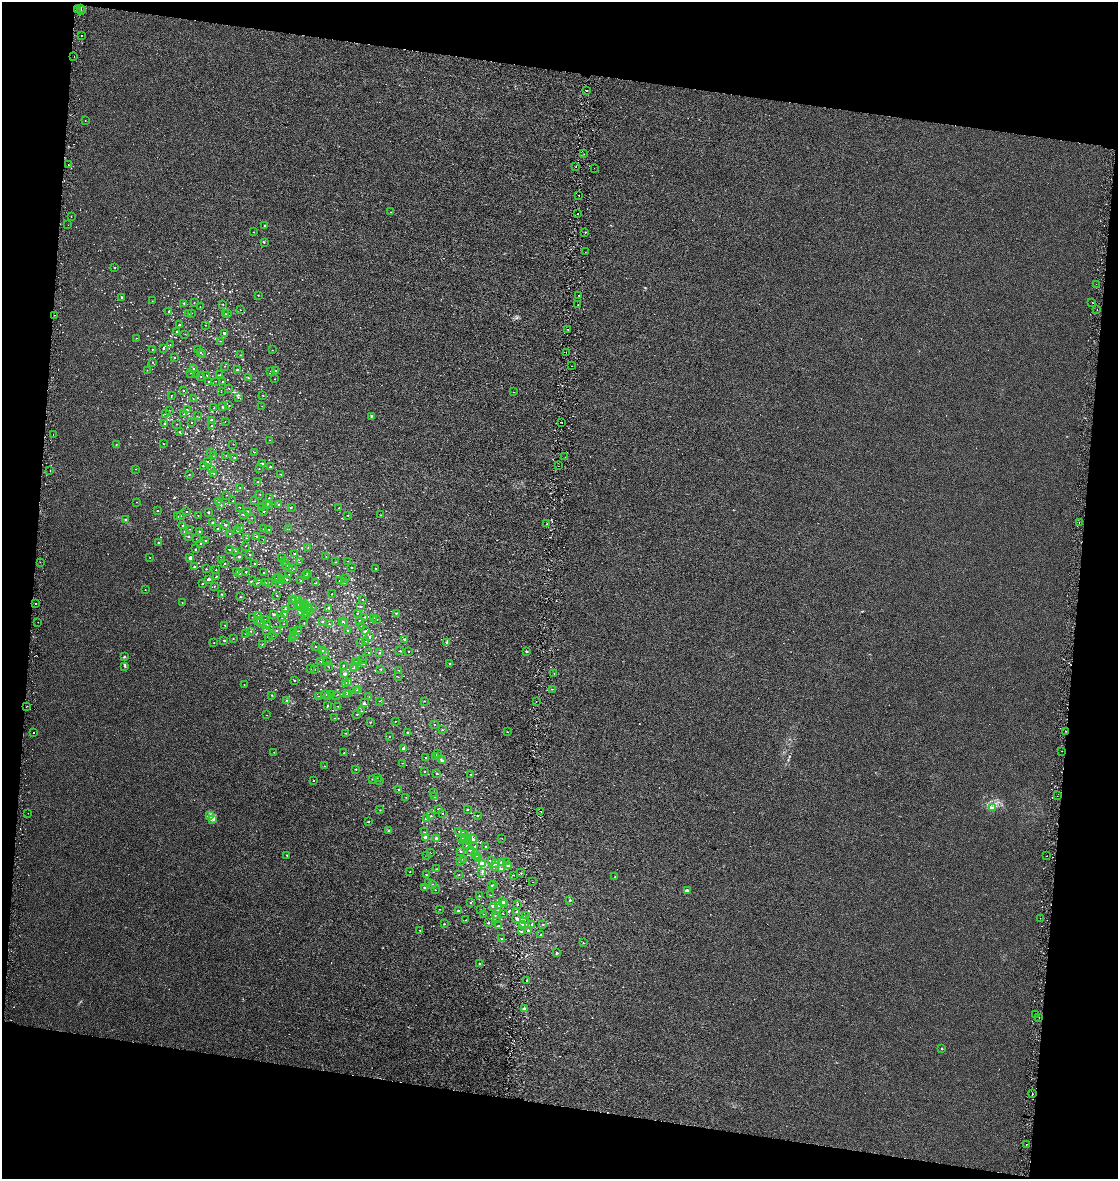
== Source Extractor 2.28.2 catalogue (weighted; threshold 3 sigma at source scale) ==
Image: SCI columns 286-4746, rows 1-4707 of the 4975 x 4717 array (HDU 1 of 3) = the unmasked area's bounding box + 8 px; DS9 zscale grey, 4 x 4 block average (1 PNG px = mean of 4 x 4 image px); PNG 1120 x 1181 px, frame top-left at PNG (2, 2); each listed source drawn as its Kron ellipse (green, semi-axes under 4 px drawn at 4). Shown black and unused: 19% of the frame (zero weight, under 3 of 6 exposures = <1% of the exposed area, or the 3 px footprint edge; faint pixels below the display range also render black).
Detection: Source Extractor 2.28.2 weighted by HDU 2 'WHT'. Background -2.74e-05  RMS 0.0023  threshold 0.00955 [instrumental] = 3 sigma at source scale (4.09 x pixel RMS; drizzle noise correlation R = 1.36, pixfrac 0.8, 0.0396/0.0396 arcsec/px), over >= 5 px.
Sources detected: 1068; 6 too faint to see at this stretch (4 x 4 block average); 5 cosmic-ray / hot-pixel residue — neither listed nor drawn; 54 coinciding with a brighter row at this scale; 11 inside a brighter listed object's ellipse — not listed separately; of the other 992, all 500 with FLUX_AUTO >= 0.395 (the completeness limit of this list) listed and drawn (492 fainter detections not listed), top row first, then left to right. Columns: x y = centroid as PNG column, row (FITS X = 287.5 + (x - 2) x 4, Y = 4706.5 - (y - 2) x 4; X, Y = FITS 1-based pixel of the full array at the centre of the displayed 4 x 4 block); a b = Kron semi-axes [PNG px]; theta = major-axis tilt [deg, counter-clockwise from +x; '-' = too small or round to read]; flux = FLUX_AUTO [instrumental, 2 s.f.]
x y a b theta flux
78 9 2 2 - 0.41
81 9 2 2 - 0.55
82 11 2 2 - 0.44
81 36 2 2 - 0.49
74 57 2 2 - 0.45
587 90 2 2 - 0.74
85 120 2 2 - 0.59
584 154 2 2 - 0.63
68 165 2 2 - 0.86
576 167 2 2 - 0.52
594 168 2 2 - 0.43
579 195 2 2 - 1.6
390 212 2 2 - 0.51
578 214 2 2 - 0.44
71 217 2 2 - 0.46
68 225 2 2 - 0.53
265 226 2 2 - 2.6
254 232 2 2 - 0.71
585 233 2 2 - 0.51
264 243 2 2 - 0.65
585 252 2 2 - 0.47
115 267 2 2 - 0.53
1096 284 2 2 - 0.44
258 295 2 2 - 1.2
579 295 2 2 - 1
122 298 2 2 - 1.7
152 301 2 2 - 0.72
1092 302 2 2 - 0.53
184 303 2 2 - 2.3
194 303 2 2 - 0.48
223 304 2 2 - 1.3
578 304 2 2 - 1.2
200 307 2 2 - 0.44
240 310 2 2 - 0.43
1097 310 2 2 - 0.49
169 312 2 2 - 1.1
191 313 2 2 - 0.4
188 314 2 2 - 0.75
225 314 2 2 - 0.5
227 314 2 2 - 0.76
55 315 2 2 - 0.42
179 325 2 2 - 2.1
205 325 2 2 - 0.4
567 329 2 2 - 0.45
177 332 2 2 - 0.64
224 333 2 2 - 4.2
185 334 2 2 - 0.44
136 338 2 2 - 0.86
220 341 2 2 - 0.41
170 345 2 2 - 0.57
163 348 2 2 - 1.4
152 349 2 2 - 0.69
197 349 2 2 - 0.64
272 350 2 2 - 0.51
566 352 2 2 - 0.66
200 353 2 2 - 0.82
203 354 2 2 - 1.2
240 355 2 2 - 0.52
174 357 2 2 - 0.81
153 362 2 2 - 0.51
225 366 2 2 - 0.42
571 366 2 2 - 0.58
194 368 2 2 - 0.54
147 370 2 2 - 0.73
238 370 2 2 - 3.4
271 371 2 2 - 0.46
276 371 2 2 - 2.1
190 373 2 2 - 0.55
197 375 2 2 - 0.49
207 375 2 2 - 0.89
220 375 2 2 - 1.1
201 377 2 2 - 0.85
248 378 2 2 - 0.81
275 379 2 2 - 0.4
215 381 2 2 - 0.63
208 382 2 2 - 0.51
223 382 2 2 - 1.1
229 388 2 2 - 0.45
183 390 2 2 - 1.5
221 392 2 2 - 0.41
513 392 2 2 - 0.61
171 395 2 2 - 0.55
263 395 2 2 - 0.71
238 397 2 2 - 0.61
193 398 2 2 - 0.45
229 406 2 2 - 0.74
262 406 2 2 - 0.46
222 407 2 2 - 0.55
214 408 2 2 - 0.81
169 410 2 2 - 0.42
187 410 2 2 - 2.2
165 414 2 2 - 1.1
184 414 2 2 - 0.48
197 416 2 2 - 0.42
371 416 2 2 - 0.56
211 420 2 2 - 1.6
225 421 2 2 - 0.43
192 422 2 2 - 0.41
562 422 2 2 - 0.76
165 423 2 2 - 0.67
176 424 2 2 - 0.59
212 425 2 2 - 1.1
180 432 2 2 - 0.59
53 435 2 2 - 0.41
270 440 2 2 - 0.48
116 444 2 2 - 0.97
163 444 2 2 - 1.2
233 444 2 2 - 0.61
254 452 2 2 - 0.42
210 453 2 2 - 0.48
226 455 2 2 - 0.57
213 456 2 2 - 0.73
565 457 2 2 - 0.64
235 458 2 2 - 1
207 461 2 2 - 0.56
262 464 2 2 - 1.1
203 466 2 2 - 0.69
270 466 2 2 - 0.69
558 466 2 2 - 0.83
259 468 2 2 - 0.45
136 469 2 2 - 0.47
211 470 2 2 - 0.73
50 471 2 2 - 0.7
213 473 2 2 - 0.86
189 474 2 2 - 0.46
281 474 2 2 - 0.89
258 482 2 2 - 0.68
240 488 2 2 - 0.48
260 494 2 2 - 0.69
227 495 2 2 - 0.42
269 498 2 2 - 0.53
233 501 2 2 - 1.4
255 501 2 2 - 0.89
136 502 2 2 - 0.43
218 502 2 2 - 0.42
267 503 2 2 - 4.6
279 504 2 2 - 0.62
221 505 2 2 - 1.1
270 505 2 2 - 0.54
240 507 2 2 - 0.41
261 507 2 2 - 0.55
291 507 2 2 - 0.44
339 508 2 2 - 1.4
158 511 2 2 - 1.1
187 511 2 2 - 0.46
248 511 2 2 - 1.7
208 512 2 2 - 2.2
263 512 2 2 - 0.39
244 514 2 2 - 0.65
198 515 2 2 - 0.49
348 515 2 2 - 1
381 515 2 2 - 0.63
177 516 2 2 - 0.53
181 516 2 2 - 0.62
252 518 2 2 - 0.58
126 519 2 2 - 0.61
212 522 2 2 - 3
1079 522 2 2 - 0.49
547 524 2 2 - 1.2
182 525 2 2 - 0.52
225 525 2 2 - 3.8
241 527 2 2 - 0.97
190 529 2 2 - 0.42
218 529 2 2 - 1.5
264 529 2 2 - 0.45
269 529 2 2 - 0.5
289 529 2 2 - 0.43
199 531 2 2 - 1
238 531 2 2 - 0.75
185 532 2 2 - 3.2
230 533 2 2 - 0.71
188 536 2 2 - 2.6
257 536 2 2 - 0.77
246 538 2 2 - 0.62
197 539 2 2 - 0.57
263 539 2 2 - 0.53
205 541 2 2 - 1.2
158 542 2 2 - 1.4
201 543 2 2 - 1.1
245 546 2 2 - 0.5
308 548 2 2 - 0.68
195 549 2 2 - 0.97
230 549 2 2 - 0.57
235 551 2 2 - 0.42
295 554 2 2 - 1.5
250 555 2 2 - 0.85
150 557 2 2 - 0.42
239 557 2 2 - 4
326 557 2 2 - 0.43
190 558 2 2 - 9.7
282 558 2 2 - 0.62
221 559 2 2 - 0.89
347 561 2 2 - 0.43
40 562 2 2 - 0.48
284 562 2 2 - 3.4
299 562 2 2 - 0.47
335 562 2 2 - 0.46
225 564 2 2 - 0.72
255 564 2 2 - 1.7
194 566 2 2 - 1.3
287 566 2 2 - 1
290 567 2 2 - 0.5
352 568 2 2 - 1.3
376 568 2 2 - 0.53
206 569 2 2 - 0.76
292 569 2 2 - 2
216 570 2 2 - 0.61
236 572 2 2 - 0.94
246 572 2 2 - 1.8
264 572 2 2 - 0.73
239 573 2 2 - 0.69
307 573 2 2 - 0.97
289 574 2 2 - 0.45
305 575 2 2 - 0.64
217 576 2 2 - 0.58
279 577 2 2 - 2.6
208 579 2 2 - 3.1
276 579 3 2 - 0.76
287 579 2 2 - 0.72
346 579 3 2 - 0.73
281 580 2 2 - 0.79
301 580 2 2 - 0.99
252 581 2 2 - 0.54
340 581 2 2 - 1.4
268 582 2 2 - 0.41
344 582 2 2 - 0.55
258 583 2 2 - 0.47
265 583 2 2 - 0.45
280 583 2 2 - 0.42
316 583 2 2 - 0.7
203 584 2 2 - 0.89
214 586 2 2 - 0.46
145 589 2 2 - 0.4
222 594 2 2 - 1.1
332 594 2 2 - 0.4
277 595 2 2 - 0.46
241 597 2 2 - 1.7
292 599 2 2 - 0.93
295 599 2 2 - 0.53
298 599 2 2 - 0.55
363 600 2 2 - 0.6
182 602 2 2 - 0.45
36 603 2 2 - 0.79
304 604 2 2 - 2.8
293 605 2 2 - 0.46
297 605 2 2 - 5.1
305 605 2 2 - 1.4
301 607 4 2 - 7.1
308 607 2 2 - 3.9
313 607 2 2 - 0.42
360 607 2 2 - 1.4
305 608 2 2 - 1.3
329 608 2 2 - 0.82
285 609 3 2 - 1
304 610 3 2 - 1.1
309 610 2 2 - 0.4
302 611 2 2 - 5.8
307 613 2 2 - 1.3
357 613 2 2 - 0.69
396 613 2 2 - 1.4
274 614 2 2 - 2.4
284 614 2 2 - 2.2
306 615 2 2 - 0.83
258 616 2 2 - 0.54
253 617 2 2 - 0.6
364 617 2 2 - 0.73
373 618 2 2 - 0.41
266 619 2 2 - 0.59
281 619 2 2 - 0.71
377 619 2 2 - 0.67
359 620 2 2 - 0.41
258 621 2 2 - 0.62
342 621 2 2 - 1.8
38 622 2 2 - 0.53
322 622 2 2 - 1.9
260 623 2 2 - 0.53
304 623 2 2 - 0.61
344 623 2 2 - 0.48
267 624 2 2 - 0.4
284 624 2 2 - 0.52
329 624 2 2 - 0.59
225 625 2 2 - 0.78
362 627 2 2 - 0.42
267 630 2 2 - 0.4
348 630 2 2 - 1
251 631 2 2 - 0.88
276 631 2 2 - 1.2
298 631 2 2 - 0.53
366 631 2 2 - 1.3
293 632 2 2 - 0.71
246 634 2 2 - 0.58
295 635 3 2 - 1.1
273 636 2 2 - 0.48
370 636 2 2 - 1.4
269 637 2 2 - 0.56
233 638 2 2 - 0.9
292 639 2 2 - 0.78
405 639 2 2 - 1.5
224 640 2 2 - 0.74
366 641 2 2 - 0.46
447 642 2 2 - 2.8
214 643 2 2 - 0.54
361 643 2 2 - 0.66
262 644 2 2 - 0.62
316 647 2 2 - 0.55
322 650 2 2 - 8.9
400 651 2 2 - 1.4
325 652 2 2 - 0.5
369 652 2 2 - 0.92
409 652 2 2 - 0.59
527 652 3 2 - 1.1
379 653 2 2 - 1.7
124 656 3 2 - 0.87
362 659 2 2 - 0.45
321 661 2 2 - 0.55
328 662 2 2 - 0.6
356 662 2 2 - 0.58
358 662 2 2 - 0.42
449 663 2 2 - 0.87
363 664 2 2 - 0.68
328 666 2 2 - 0.43
343 666 2 2 - 0.93
355 666 2 2 - 0.87
125 667 2 2 - 0.98
310 669 2 2 - 0.48
314 669 2 2 - 1.3
353 669 2 2 - 5.1
381 669 2 2 - 1.8
399 671 2 2 - 0.85
345 674 2 2 - 6.3
554 674 2 2 - 0.54
398 677 2 2 - 0.49
294 680 2 2 - 0.77
348 682 2 2 - 0.94
346 683 2 2 - 0.86
244 684 2 2 - 0.44
552 689 2 2 - 0.73
356 690 2 2 - 1.6
359 690 2 2 - 0.84
349 693 2 2 - 0.55
325 694 2 2 - 3.6
331 694 2 2 - 0.65
347 694 2 2 - 2.3
272 695 2 2 - 1.6
337 695 2 2 - 0.52
318 696 2 2 - 0.46
328 697 2 2 - 0.67
369 697 2 2 - 0.4
287 700 2 2 - 0.47
379 701 2 2 - 0.41
424 701 2 2 - 0.59
536 702 2 2 - 0.67
364 703 2 2 - 1.5
328 705 2 2 - 1.5
27 706 2 2 - 0.55
338 706 2 2 - 0.46
361 711 2 2 - 0.5
357 714 2 2 - 1.6
267 715 2 2 - 0.41
335 718 2 2 - 0.55
395 721 2 2 - 0.63
370 722 2 2 - 0.65
434 724 2 2 - 0.41
442 730 2 2 - 0.57
1065 731 2 2 - 0.81
33 732 2 2 - 3.1
407 732 2 2 - 0.89
507 732 2 2 - 0.41
346 733 2 2 - 0.41
389 737 2 2 - 0.44
403 748 2 2 - 4
1062 751 2 2 - 0.58
274 752 2 2 - 0.68
344 753 2 2 - 1.5
437 754 2 2 - 2
436 756 2 2 - 2.2
426 757 2 2 - 0.64
442 760 4 2 - 2.3
403 763 2 2 - 0.58
324 766 2 2 - 0.43
356 769 2 2 - 1.2
425 772 2 2 - 0.52
437 774 2 2 - 1.5
471 774 2 2 - 0.42
377 778 2 2 - 0.65
373 779 2 2 - 0.4
380 780 2 2 - 0.68
313 781 2 2 - 0.51
398 789 2 2 - 0.63
434 792 2 2 - 1.1
1057 796 2 2 - 0.61
406 797 2 2 - 0.48
435 797 2 2 - 0.69
992 807 3 2 - 1.3
439 809 2 2 - 2.4
380 810 2 2 - 0.79
467 810 2 2 - 1.8
541 811 2 2 - 0.88
28 813 2 2 - 0.41
442 813 2 2 - 0.64
477 815 2 2 - 1.2
210 816 4 2 - 1.6
431 816 2 2 - 1.1
213 819 2 2 - 0.61
426 819 2 2 - 8
368 822 2 2 - 1.6
388 831 2 2 - 1
459 831 2 2 - 0.67
424 832 2 2 - 0.6
465 834 2 2 - 0.42
426 837 2 2 - 4.6
436 838 2 2 - 4.3
465 838 2 2 - 3.4
502 838 2 2 - 0.46
461 839 2 2 - 2.6
469 839 2 2 - 2.4
472 839 3 2 - 5.9
464 840 3 2 - 0.65
468 842 2 2 - 0.51
466 845 2 2 - 0.5
475 846 2 2 - 1.1
486 847 2 2 - 0.89
470 850 3 2 - 0.87
461 851 2 2 - 1
430 853 2 2 - 0.43
476 854 2 2 - 1.9
287 855 2 2 - 1.8
427 855 2 2 - 0.56
477 856 2 2 - 2.5
1047 856 2 2 - 0.43
479 858 2 2 - 1.1
463 859 2 2 - 0.8
491 861 2 2 - 3.3
461 862 2 2 - 0.96
501 862 2 2 - 3.7
507 862 2 2 - 1.1
495 863 2 2 - 1.5
482 864 2 2 - 20
495 866 4 2 - 2
508 866 2 2 - 4
501 868 2 2 - 0.57
436 869 2 2 - 0.74
410 872 2 2 - 0.43
482 872 2 2 - 1.2
521 873 2 2 - 0.66
426 874 2 2 - 0.62
459 875 2 2 - 0.65
513 875 2 2 - 0.9
615 877 2 2 - 0.61
429 882 2 2 - 0.5
532 882 2 2 - 3.6
494 884 2 2 - 0.53
433 885 2 2 - 1.6
492 886 2 2 - 2.2
425 888 2 2 - 1.9
435 890 2 2 - 0.53
687 890 4 2 - 3
490 895 2 2 - 0.57
479 896 2 2 - 0.74
570 900 2 2 - 2
503 902 2 2 - 5.2
471 903 2 2 - 1.1
504 903 2 2 - 1.6
498 905 2 2 - 2.4
517 905 2 2 - 1
493 906 2 2 - 5.4
440 909 2 2 - 0.4
481 910 2 2 - 0.41
458 911 2 2 - 2.4
516 912 2 2 - 1.2
483 914 2 2 - 0.44
503 914 2 2 - 0.4
495 915 2 2 - 0.66
525 916 2 2 - 0.96
497 918 2 2 - 0.46
1040 918 2 2 - 0.58
517 919 2 2 - 6.1
466 920 2 2 - 1.2
524 920 2 2 - 0.62
488 923 2 2 - 1.3
444 924 2 2 - 0.91
522 924 2 2 - 2.3
532 924 2 2 - 1.8
543 924 2 2 - 0.78
498 926 2 2 - 0.58
420 930 2 2 - 0.53
528 930 2 2 - 2.3
522 932 2 2 - 2.8
541 935 2 2 - 1.1
502 938 2 2 - 1.2
583 943 2 2 - 0.96
556 953 2 2 - 2.6
480 964 2 2 - 1.4
527 981 2 2 - 0.4
525 1009 2 2 - 2.2
1035 1015 2 2 - 0.41
1039 1018 2 2 - 0.86
942 1049 2 2 - 1.8
1032 1094 2 2 - 5.6
1026 1144 2 2 - 1.2
Overlapping masked pixels (flux is a lower limit): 1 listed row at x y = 1065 731
Diffuse or blended objects may show on this block-average render without a row.